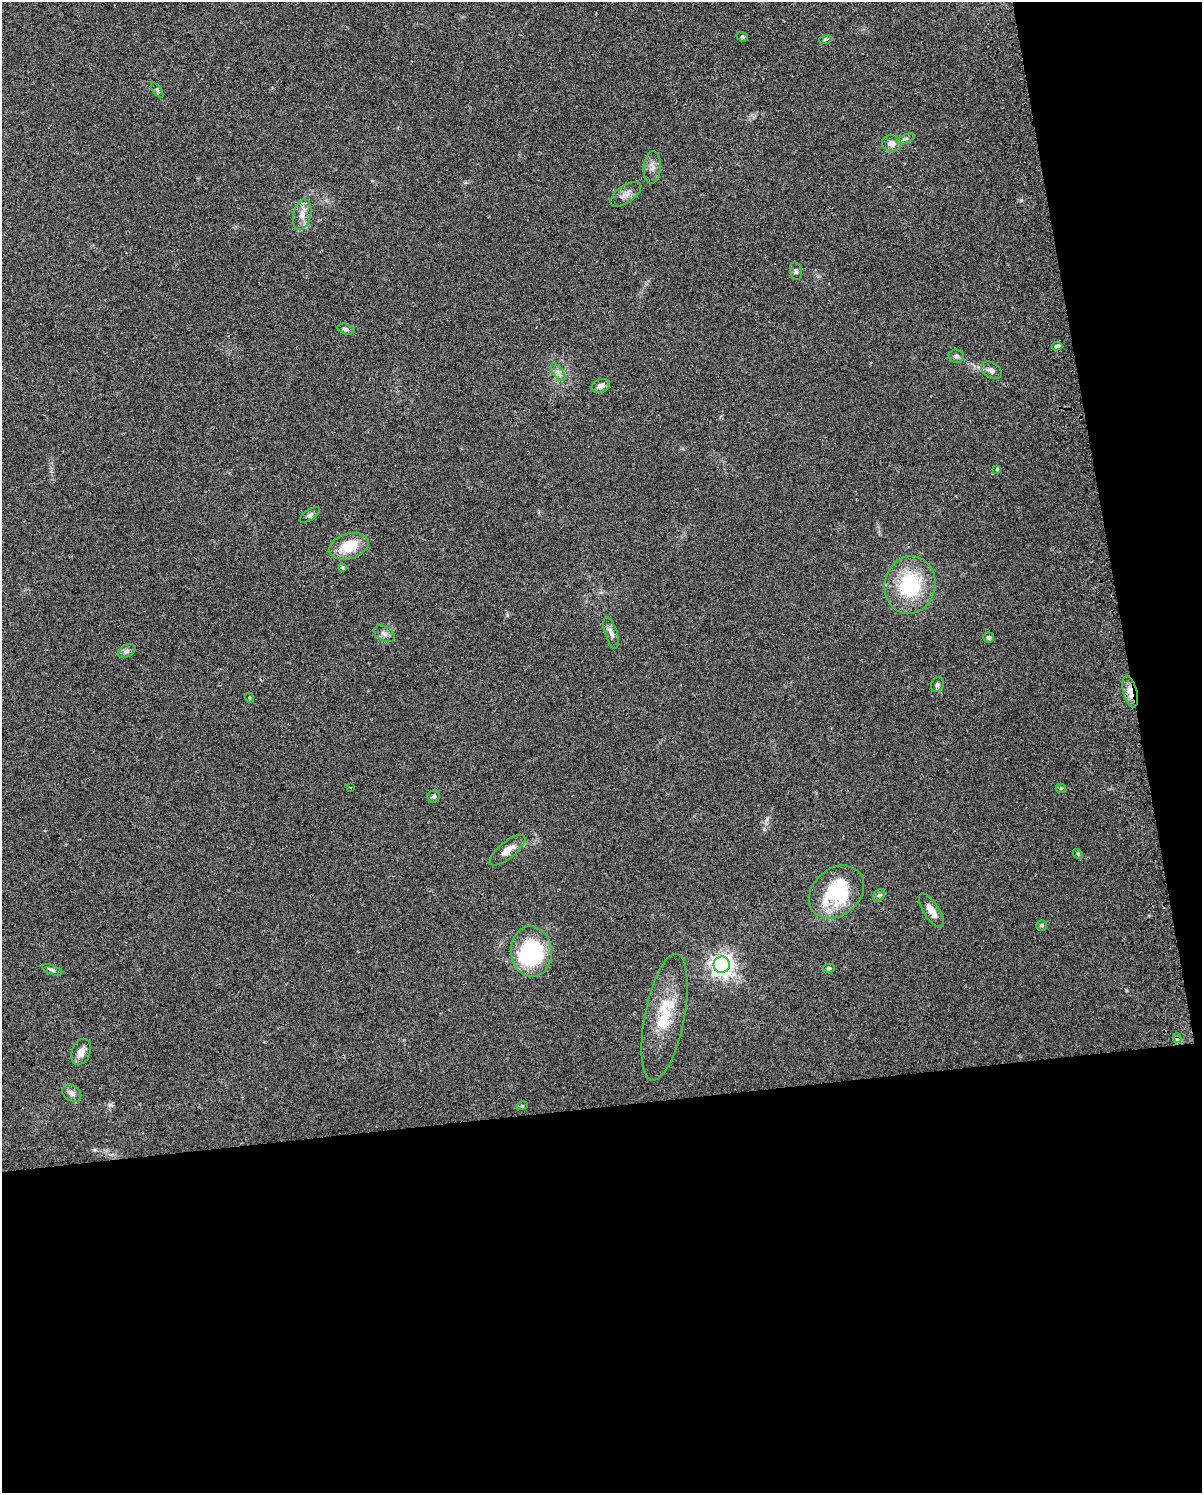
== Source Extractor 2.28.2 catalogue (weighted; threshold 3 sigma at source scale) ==
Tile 12 of 4 x 3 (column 4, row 3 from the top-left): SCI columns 3633-4832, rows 28-1518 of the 4864 x 4573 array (HDU 1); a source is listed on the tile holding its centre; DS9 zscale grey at full resolution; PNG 1204 x 1495 px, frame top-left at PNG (2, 2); each listed source drawn as its Kron ellipse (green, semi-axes under 4 px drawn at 4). Shown black and unused: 32% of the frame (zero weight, under 2 of 3 exposures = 2% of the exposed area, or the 3 px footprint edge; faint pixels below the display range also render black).
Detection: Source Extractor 2.28.2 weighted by HDU 2 'WHT'; one run over the whole footprint, this tile lists its part. Background 0.0646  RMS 0.0088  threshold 0.0397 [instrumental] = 3 sigma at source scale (4.5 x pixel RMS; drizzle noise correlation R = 1.50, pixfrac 1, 0.0396/0.0396 arcsec/px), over >= 5 px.
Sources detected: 47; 1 inside a brighter object's white glare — neither listed nor drawn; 1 inside a brighter listed object's ellipse — not listed separately; the other 45 listed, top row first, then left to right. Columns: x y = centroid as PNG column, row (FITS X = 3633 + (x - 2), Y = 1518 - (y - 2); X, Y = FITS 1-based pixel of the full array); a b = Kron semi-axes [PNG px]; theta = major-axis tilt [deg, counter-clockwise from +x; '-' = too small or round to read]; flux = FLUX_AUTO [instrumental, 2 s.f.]
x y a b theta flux
742 37 6 4 -21 1.2
825 39 6 4 19 1.2
157 90 9 4 -55 1.7
906 139 9 3 21 1.7
892 143 9 8 - 6.2
652 167 16 8 86 5.8
626 194 18 8 34 6.1
302 215 15 9 76 8
796 271 9 6 -75 2.1
346 329 9 5 -15 2
1057 346 5 3 - 15
956 356 7 6 - 2.5
991 370 11 7 -33 4.1
558 372 10 5 -54 3.6
601 386 9 6 19 4.1
997 469 4 4 - 1.3
310 515 12 5 33 2.5
349 546 20 12 15 24
342 568 4 3 - 3.7
910 585 29 25 78 68
611 633 16 6 -73 4.8
384 634 11 7 -30 3.8
989 637 5 5 - 1.9
127 651 9 6 27 2.8
937 685 7 6 - 2.2
1130 692 16 7 -76 11
250 698 5 3 - 0.83
350 787 3 2 - 0.64
1061 788 5 4 - 1.3
434 796 6 5 - 1.9
507 850 22 8 39 10
1078 854 5 4 - 0.98
837 892 30 23 40 61
879 895 6 5 - 1.8
931 910 19 7 -57 8.1
1042 925 5 5 - 1.7
531 952 25 20 -85 94
722 965 8 8 - 530
829 968 6 4 -1 1.4
52 970 11 4 -21 1.9
665 1017 64 20 79 42
1177 1038 5 4 - 5.1
81 1052 14 9 67 8.2
72 1093 10 7 -36 4
522 1106 5 3 - 0.93
Overlapping masked pixels (flux is a lower limit): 2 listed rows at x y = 1130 692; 1177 1038